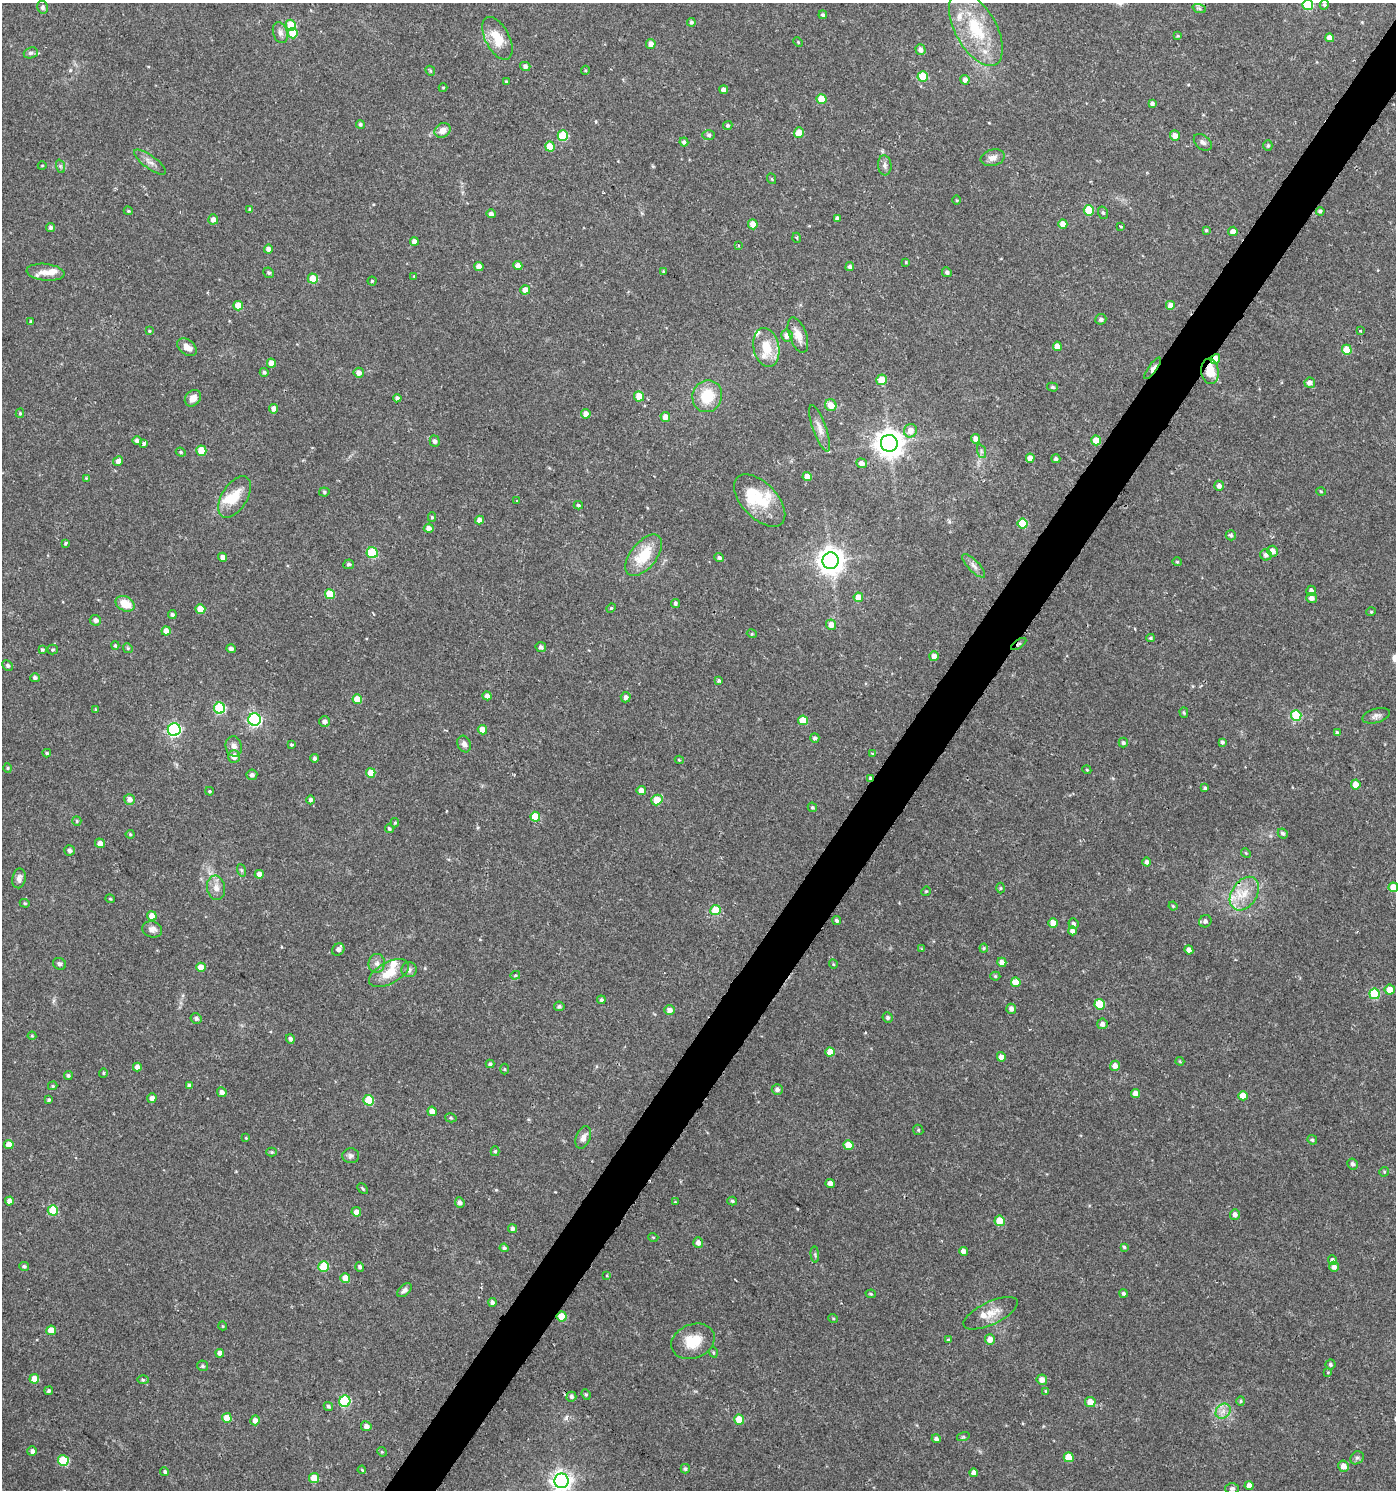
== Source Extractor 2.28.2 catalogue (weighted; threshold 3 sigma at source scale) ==
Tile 10 of 4 x 4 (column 2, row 3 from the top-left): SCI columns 1574-2967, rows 1495-2982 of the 6003 x 5958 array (HDU 1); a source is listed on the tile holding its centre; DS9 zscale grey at full resolution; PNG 1398 x 1492 px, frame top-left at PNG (2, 3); each listed source drawn as its Kron ellipse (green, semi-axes under 4 px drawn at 4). Shown black and unused: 3% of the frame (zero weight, under 2 of 3 exposures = <1% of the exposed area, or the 3 px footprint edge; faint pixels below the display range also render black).
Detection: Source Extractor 2.28.2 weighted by HDU 2 'WHT'; one run over the whole footprint, this tile lists its part. Background 0.0253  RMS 0.004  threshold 0.018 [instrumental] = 3 sigma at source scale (4.5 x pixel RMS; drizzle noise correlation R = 1.50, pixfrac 1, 0.0396/0.0396 arcsec/px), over >= 5 px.
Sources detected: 382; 1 inside a brighter object's white glare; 1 cosmic-ray / hot-pixel residue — neither listed nor drawn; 12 inside a brighter listed object's ellipse — not listed separately; the other 368 listed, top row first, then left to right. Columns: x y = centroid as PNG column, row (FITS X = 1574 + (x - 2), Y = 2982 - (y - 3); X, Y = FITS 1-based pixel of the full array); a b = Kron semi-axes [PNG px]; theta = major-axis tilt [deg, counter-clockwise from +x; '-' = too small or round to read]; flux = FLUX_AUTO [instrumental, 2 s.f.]
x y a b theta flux
1308 5 5 5 - 19
1324 5 5 4 - 0.68
43 7 6 5 - 0.82
1199 8 7 4 -19 0.76
823 15 4 4 - 0.81
691 22 4 4 - 0.77
291 25 5 5 - 13
976 29 41 20 -61 23
280 33 11 7 -73 1.8
293 33 5 5 - 8.2
1178 36 4 4 - 0.42
497 38 23 12 -62 9.1
1330 38 4 4 - 3
798 42 5 3 - 0.36
651 44 5 5 - 2
920 50 5 5 - 1.8
31 53 7 5 20 0.9
525 66 5 4 - 1.5
585 70 4 4 - 0.44
430 71 5 4 - 0.54
923 76 5 5 - 11
965 80 5 4 - 1.7
506 82 4 3 - 0.46
443 88 4 4 - 0.41
724 90 4 4 - 2.4
821 99 5 5 - 8.5
1152 103 4 4 - 1
360 124 4 4 - 0.75
728 125 5 4 - 0.67
443 130 8 7 - 3
799 133 5 5 - 4.7
709 135 6 5 - 0.98
1175 135 5 5 - 2.6
563 136 5 5 - 16
684 142 4 4 - 1.1
1203 142 10 7 -39 1.5
1268 145 5 4 - 0.62
550 147 5 5 - 7.9
993 158 12 8 14 2.4
150 162 19 6 -37 2.3
885 165 10 7 -84 1.6
42 166 4 3 - 0.29
60 166 7 4 -71 0.77
772 179 5 3 - 0.38
957 200 5 3 - 0.34
250 210 4 3 - 1
1089 210 5 5 - 17
128 211 4 3 - 0.42
1320 211 4 4 - 0.79
1103 213 6 5 - 0.7
491 214 4 4 - 1.6
837 218 4 4 - 1.2
213 219 5 5 - 2
753 224 5 4 - 4.9
1063 224 5 4 - 3.3
1121 227 3 3 - 0.87
50 228 4 4 - 1
1206 230 4 4 - 0.5
1233 231 4 4 - 2.4
797 238 5 3 - 0.44
414 241 4 4 - 2.1
739 246 3 3 - 0.73
269 249 4 4 - 2
906 262 4 3 - 0.32
518 266 4 4 - 2.8
479 267 4 4 - 2.8
850 267 4 4 - 1.2
663 271 4 3 - 0.4
45 272 19 8 -6 3.5
947 272 5 4 - 1.1
269 273 6 5 - 0.72
414 276 4 3 - 0.29
313 279 5 5 - 7.3
372 281 4 4 - 0.47
525 290 5 4 - 2.9
1171 305 5 5 - 3.1
238 306 5 4 - 5.8
1101 319 5 5 - 1.2
31 322 4 3 - 0.67
149 331 3 3 - 0.33
1360 331 3 3 - 0.53
798 335 18 8 -69 3.8
787 336 6 5 - 2.2
1057 346 4 4 - 4
187 347 11 7 -37 2.8
766 347 20 13 -78 8.6
1347 350 5 5 - 7.8
1215 359 5 4 - 4.2
271 363 5 4 - 4.3
1152 368 13 4 54 3.1
1210 371 13 8 -82 8.1
264 372 4 4 - 0.89
359 373 5 5 - 2.4
882 380 5 5 - 7.6
1310 383 5 5 - 1.9
1052 387 5 4 - 0.63
639 396 5 5 - 5.6
707 396 16 14 70 12
193 398 9 7 46 3.1
397 398 4 4 - 1.2
831 405 6 5 - 4.1
274 409 5 4 - 2.1
20 413 4 4 - 0.59
586 414 5 4 - 2.6
665 417 5 5 - 3
820 428 24 6 -70 3.3
910 431 7 6 - 2.9
976 439 5 4 - 2.4
1096 440 5 4 - 6.3
137 441 4 4 - 1.5
435 441 5 5 - 1.1
144 443 4 3 - 3.4
889 443 8 8 - 460
201 451 5 5 - 9.4
981 451 7 4 -72 0.8
181 452 5 4 - 0.58
1030 458 4 4 - 3.2
1056 459 4 4 - 1
118 461 5 4 - 2.3
861 463 5 4 - 2.1
807 477 4 4 - 3.8
86 478 4 4 - 0.36
1219 486 5 4 - 1.8
1321 491 5 3 - 0.33
324 492 5 4 - 0.63
235 497 23 12 58 8.6
760 500 32 17 -46 13
517 501 4 2 - 0.25
578 505 4 3 - 0.61
432 517 5 4 - 0.57
479 520 4 4 - 2.1
1022 524 5 5 - 11
429 528 5 4 - 2
1231 535 5 5 - 0.69
65 543 3 3 - 0.68
1272 551 5 5 - 2.8
372 553 5 5 - 22
644 555 24 13 51 13
1266 555 6 5 - 1.4
223 557 4 4 - 2.3
719 557 5 4 - 1
831 561 8 8 - 420
1177 562 4 4 - 0.43
349 564 5 5 - 0.88
974 566 15 5 -46 1.9
1311 591 5 5 - 1.5
330 594 5 5 - 11
858 597 4 4 - 4.7
1312 598 5 5 - 1.9
675 603 4 4 - 0.8
125 604 10 7 -26 6.8
611 608 5 4 - 0.48
200 609 5 5 - 6.6
1371 612 5 4 - 0.44
172 615 4 4 - 0.81
95 620 6 5 - 1.6
831 625 5 5 - 3
166 631 4 4 - 3.3
752 634 5 3 - 0.38
1151 638 4 4 - 0.52
1019 644 9 3 33 0.61
115 646 4 3 - 0.55
541 647 5 5 - 1.1
128 648 5 4 - 0.54
231 649 5 4 - 1.4
42 650 4 4 - 0.92
52 650 5 5 - 0.64
934 656 5 4 - 2.8
7 665 6 4 -47 0.97
35 678 5 4 - 1
719 681 4 4 - 0.77
487 696 4 4 - 2.5
626 697 5 5 - 1.5
357 699 5 4 - 6.5
220 708 5 5 - 31
96 709 4 3 - 0.37
1184 713 5 4 - 0.57
1296 715 5 5 - 20
1376 716 14 7 15 1.8
255 719 6 6 - 75
803 720 5 4 - 6.2
324 722 5 5 - 1.5
174 730 6 6 - 70
482 730 5 4 - 3.8
1337 733 4 4 - 0.79
815 738 4 4 - 0.89
1222 742 4 4 - 0.84
1123 743 5 4 - 0.83
292 744 3 3 - 1
464 744 8 6 -69 1.7
234 746 10 8 -77 2.2
47 753 4 4 - 0.53
872 754 3 3 - 1.4
234 757 6 6 - 3
314 758 4 4 - 1.2
679 760 4 3 - 0.53
7 768 5 3 - 0.43
1087 770 4 3 - 0.37
371 773 4 4 - 6.1
252 775 5 5 - 1.4
870 778 4 4 - 0.54
1356 784 5 4 - 3.4
1205 788 4 4 - 0.75
641 790 4 4 - 3.3
209 791 4 3 - 0.49
129 799 5 5 - 2.3
310 800 4 4 - 1
657 800 6 5 - 8.8
812 807 5 4 - 0.62
535 817 5 5 - 7.7
77 821 5 4 - 0.54
395 823 4 4 - 0.5
389 829 4 4 - 0.67
1283 833 5 4 - 0.85
130 834 4 4 - 0.41
100 843 5 5 - 2
69 850 5 5 - 1.1
1246 853 5 4 - 0.38
1146 862 4 4 - 1.2
241 870 6 4 -71 0.58
259 874 4 4 - 2.4
19 878 10 6 78 1.8
1393 887 5 4 - 5.8
216 888 12 9 -80 2.9
1001 888 5 3 - 0.42
926 891 5 4 - 0.36
1244 894 18 12 56 7.9
110 899 4 4 - 0.46
25 903 5 4 - 0.52
1173 906 4 4 - 0.48
715 910 5 5 - 14
152 916 5 4 - 3.9
837 921 4 4 - 0.75
1205 921 6 6 - 1.2
1053 923 5 4 - 3.1
1073 924 5 5 - 0.99
152 929 10 8 -17 1.9
1072 931 4 4 - 1.9
984 948 4 4 - 0.47
338 949 7 5 48 1.5
922 949 4 3 - 0.41
1189 950 4 4 - 1.9
1002 962 5 4 - 2.7
377 963 9 8 - 1.9
59 964 7 5 -30 0.92
833 964 4 3 - 0.34
201 967 5 4 - 4.9
409 970 7 7 - 1.3
389 973 22 11 27 7.6
515 975 5 4 - 0.51
995 976 5 4 - 0.59
1016 982 5 4 - 5.5
1390 990 5 5 - 4.8
1375 994 5 5 - 17
601 1000 4 4 - 0.77
1100 1004 5 5 - 13
559 1006 5 5 - 0.75
1011 1009 5 4 - 1.7
669 1010 5 5 - 2.3
888 1017 5 5 - 0.89
196 1018 5 5 - 1.2
1102 1024 5 5 - 1.9
32 1036 4 4 - 0.42
290 1039 5 4 - 1.2
830 1052 5 4 - 4
1001 1057 4 4 - 2.2
1180 1061 4 4 - 0.4
490 1064 4 4 - 0.72
1115 1066 5 5 - 2.4
137 1067 4 4 - 2.4
504 1069 5 3 - 0.41
103 1073 4 4 - 0.45
68 1075 4 4 - 0.76
53 1086 5 4 - 0.56
189 1086 4 4 - 1.3
777 1089 5 5 - 1.4
222 1092 5 4 - 1.8
1136 1093 4 4 - 2.8
1243 1096 5 4 - 4.7
152 1098 5 4 - 1.9
49 1100 4 3 - 0.64
369 1100 5 5 - 13
432 1111 5 4 - 3
451 1118 6 4 -15 0.58
918 1130 5 5 - 0.57
246 1138 4 3 - 0.36
583 1138 12 7 70 2.1
1312 1140 5 4 - 0.59
9 1144 5 4 - 4.2
848 1145 5 5 - 5.3
495 1151 5 4 - 0.58
272 1152 5 4 - 0.51
351 1156 8 7 - 1.2
1353 1164 5 5 - 1.2
1384 1172 5 5 - 0.47
830 1183 4 4 - 1.7
363 1189 6 3 -46 0.49
9 1201 4 4 - 2.5
732 1201 5 4 - 0.7
675 1202 4 3 - 0.34
460 1203 5 5 - 1.6
53 1210 5 5 - 13
356 1212 5 4 - 2.4
1235 1214 5 5 - 1.7
1000 1221 5 5 - 6
512 1229 4 4 - 1.4
653 1237 5 3 - 0.35
698 1243 5 5 - 1.8
1124 1247 4 4 - 0.54
504 1248 4 4 - 0.83
963 1251 5 4 - 1.9
815 1254 8 3 -84 0.63
1332 1260 5 4 - 1.3
24 1266 5 4 - 0.8
324 1266 5 5 - 13
360 1267 4 4 - 0.94
1334 1267 5 4 - 2.1
607 1276 4 2 - 0.3
345 1278 5 5 - 4.2
404 1290 8 5 42 1.2
1123 1293 4 4 - 0.7
871 1294 5 4 - 0.48
492 1302 4 4 - 1.5
991 1313 29 11 25 5.9
562 1316 5 5 - 6.3
833 1318 5 3 - 0.4
223 1326 4 3 - 0.3
51 1330 5 5 - 5.4
949 1340 4 3 - 0.54
990 1340 5 5 - 2.9
693 1341 22 17 22 9.9
713 1352 5 3 - 0.42
220 1353 4 4 - 2.3
1330 1365 5 5 - 0.79
203 1366 5 5 - 0.79
1328 1372 4 3 - 0.49
34 1379 5 4 - 5.2
143 1380 6 4 -2 0.61
1042 1380 5 5 - 2.7
49 1391 4 3 - 0.74
1046 1391 4 3 - 0.4
586 1394 5 4 - 0.52
571 1397 5 5 - 1
345 1401 6 5 - 30
1241 1401 4 4 - 0.5
1090 1402 5 5 - 3.5
328 1406 5 4 - 0.8
1223 1411 8 6 46 2.2
227 1418 5 5 - 6.5
255 1420 5 4 - 2.3
739 1420 5 5 - 6.1
366 1426 5 4 - 1.9
963 1437 6 4 17 0.57
936 1439 4 4 - 1.1
32 1451 5 4 - 1.4
382 1452 5 4 - 0.52
1069 1457 5 5 - 8.5
1357 1458 7 6 - 0.95
63 1460 5 5 - 17
1344 1466 5 5 - 3.2
685 1469 5 4 - 0.78
362 1470 4 3 - 0.38
165 1472 4 4 - 0.86
974 1473 4 4 - 1.9
314 1478 5 5 - 7.8
561 1481 7 7 - 220
1249 1486 4 4 - 2.8
1232 1488 7 5 0 0.93
Overlapping masked pixels (flux is a lower limit): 6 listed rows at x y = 1215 359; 1152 368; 1210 371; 1019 644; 870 778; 562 1316
Isophote crosses this tile's border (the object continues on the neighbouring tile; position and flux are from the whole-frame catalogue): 3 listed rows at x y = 1308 5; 1393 887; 561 1481